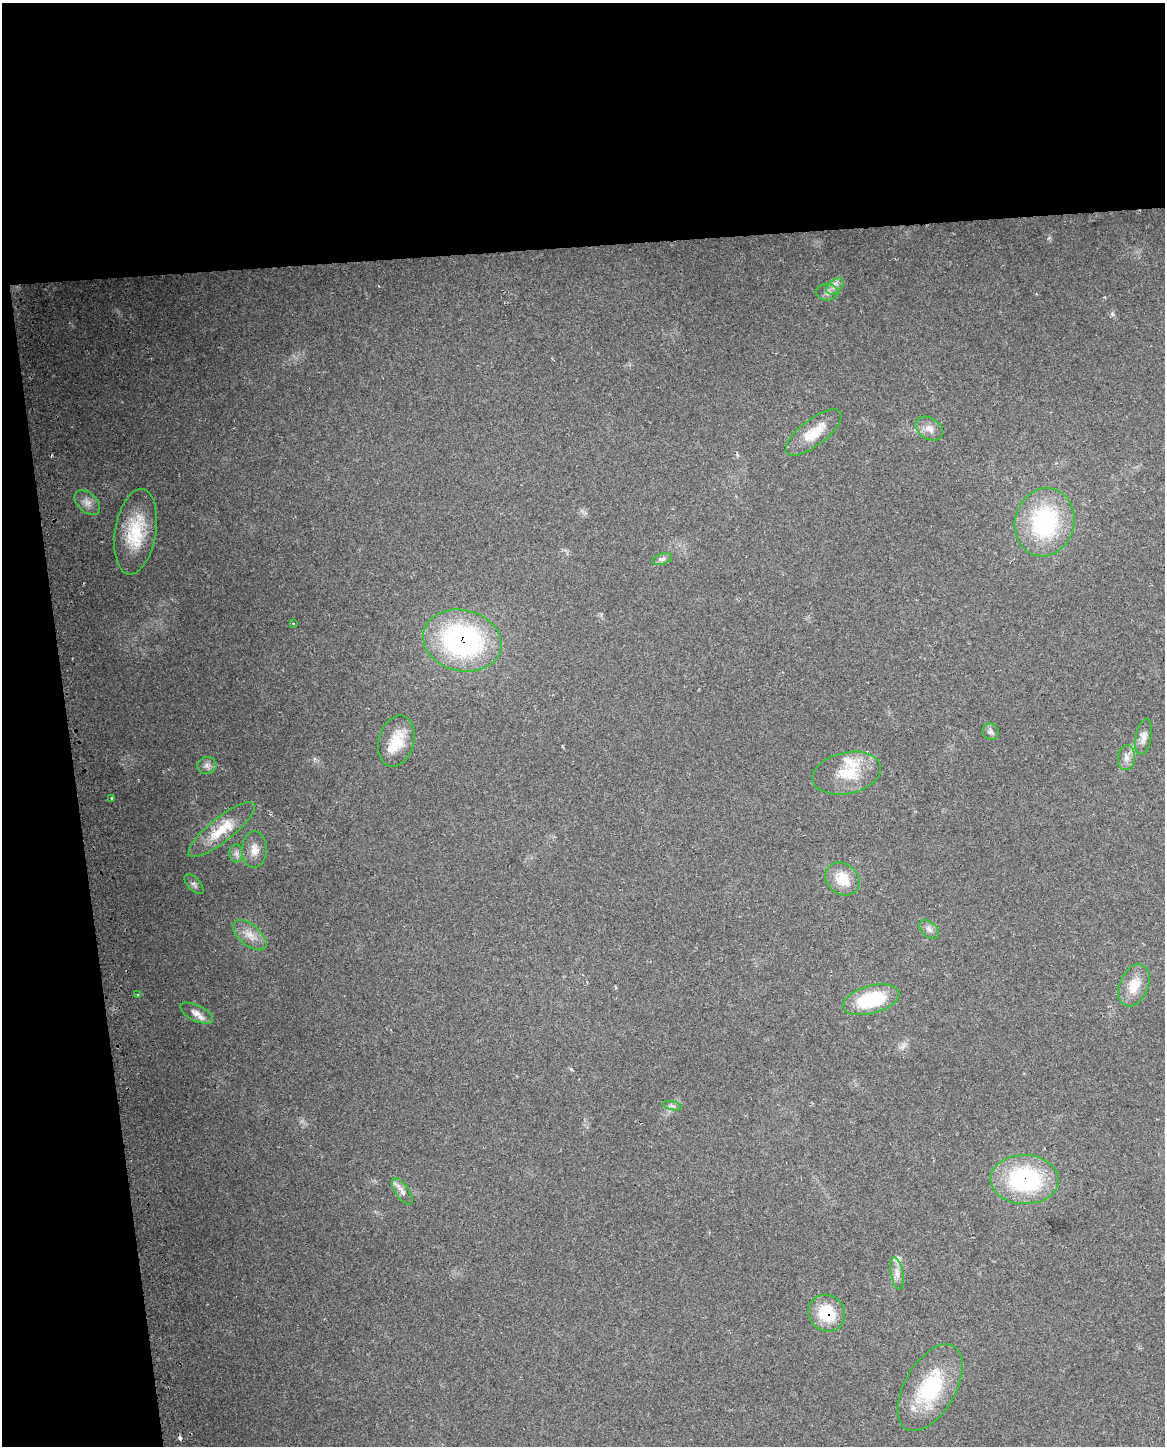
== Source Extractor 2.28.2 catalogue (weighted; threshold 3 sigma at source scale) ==
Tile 1 of 4 x 3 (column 1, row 1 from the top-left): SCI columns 29-1191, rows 2949-4392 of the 4710 x 4405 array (HDU 1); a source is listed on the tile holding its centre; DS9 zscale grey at full resolution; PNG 1167 x 1448 px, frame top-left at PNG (2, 3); each listed source drawn as its Kron ellipse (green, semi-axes under 4 px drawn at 4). Shown black and unused: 23% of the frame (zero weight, under 2 of 3 exposures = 2% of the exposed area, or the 3 px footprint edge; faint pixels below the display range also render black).
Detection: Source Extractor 2.28.2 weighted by HDU 2 'WHT'; one run over the whole footprint, this tile lists its part. Background 0.192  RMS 0.013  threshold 0.0605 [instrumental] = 3 sigma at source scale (4.5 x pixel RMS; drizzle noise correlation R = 1.50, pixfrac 1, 0.0396/0.0396 arcsec/px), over >= 5 px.
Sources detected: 38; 1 cosmic-ray / hot-pixel residue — neither listed nor drawn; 3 inside a brighter listed object's ellipse — not listed separately; the other 34 listed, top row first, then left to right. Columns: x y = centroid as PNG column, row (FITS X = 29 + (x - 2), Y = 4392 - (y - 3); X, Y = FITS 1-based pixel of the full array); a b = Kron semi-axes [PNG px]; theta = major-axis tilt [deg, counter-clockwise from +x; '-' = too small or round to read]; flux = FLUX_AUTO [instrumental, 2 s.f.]
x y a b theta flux
835 286 10 6 41 5.9
827 292 11 8 0 6
929 429 15 10 -33 10
814 433 33 13 38 32
87 502 15 9 -42 9.8
1044 522 34 29 74 140
136 532 43 20 81 62
662 559 10 5 17 4.3
293 623 3 2 - 1.1
462 641 40 30 -14 260
991 732 8 8 - 5
1144 737 18 8 79 8.4
396 741 26 17 75 35
1126 758 12 8 84 8.2
207 765 9 8 - 5.7
847 773 35 20 12 44
112 798 3 3 - 2.3
222 830 41 12 39 40
254 850 18 12 89 14
236 854 9 7 -89 5
842 879 18 15 -39 30
194 884 12 6 -47 3.7
929 929 11 7 -45 5.5
250 935 20 10 -40 15
1134 985 22 14 67 24
137 995 3 2 - 2.1
871 1000 29 14 16 75
197 1013 18 8 -26 9.9
672 1106 10 4 -13 2.8
1025 1180 34 24 -2 150
402 1191 15 6 -56 8.5
897 1273 16 6 -80 8.5
827 1313 19 17 -48 48
930 1388 48 25 60 100
Overlapping masked pixels (flux is a lower limit): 3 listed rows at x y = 462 641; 1025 1180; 827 1313